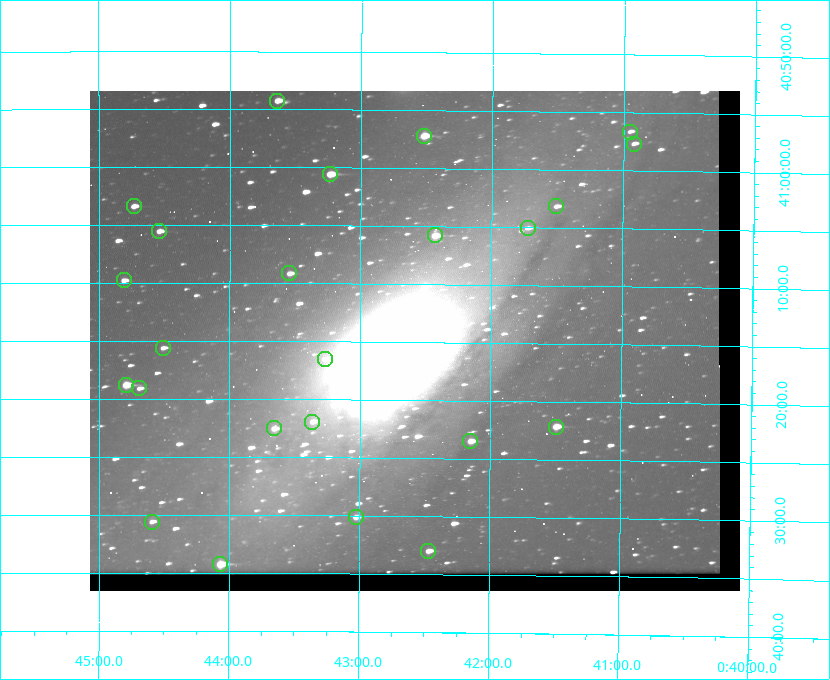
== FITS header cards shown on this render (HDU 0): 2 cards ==
NAXIS1  =                  650 / Width of table row in bytes
NAXIS2  =                  500 / Number of rows in table

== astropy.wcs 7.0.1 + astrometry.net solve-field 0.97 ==
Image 650 x 500 px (HDU 0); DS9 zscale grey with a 90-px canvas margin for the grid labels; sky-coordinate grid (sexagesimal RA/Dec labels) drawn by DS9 from the SOLVED WCS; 24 Tycho-2 reference stars matched to detected sources circled (green)
Header WCS: none
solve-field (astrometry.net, Tycho-2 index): SOLVED blind (the file carries no WCS)
Solved WCS: RA---TAN-SIP/DEC--TAN-SIP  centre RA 00:42:35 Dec +41:15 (10.65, +41.25 deg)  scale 5.18 arcsec/px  FOV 56.1' x 43.1'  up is +180 deg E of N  parity flipped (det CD > 0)
(file carries no celestial WCS; the grid is the blind solution)
Tycho-2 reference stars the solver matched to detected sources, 24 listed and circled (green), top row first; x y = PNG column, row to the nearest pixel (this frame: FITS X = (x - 90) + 1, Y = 500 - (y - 91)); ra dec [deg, ICRS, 3 dp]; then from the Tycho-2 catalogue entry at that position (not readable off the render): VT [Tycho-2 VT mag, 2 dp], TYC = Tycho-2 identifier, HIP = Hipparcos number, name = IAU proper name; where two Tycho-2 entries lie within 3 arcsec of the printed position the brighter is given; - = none
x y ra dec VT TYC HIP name
277 101 10.910 +40.904 10.39 2801-1024-1 - -
630 132 10.238 +40.944 11.79 2801-2058-1 - -
424 136 10.629 +40.954 9.37 2801-2009-1 3333 -
634 144 10.230 +40.961 11.47 2801-2047-1 - -
330 174 10.809 +41.009 9.29 2801-2078-1 - -
134 206 11.183 +41.057 10.65 2801-1540-1 - -
556 206 10.377 +41.053 11.36 2801-2079-1 - -
528 228 10.431 +41.085 11.65 2801-2062-1 - -
159 231 11.135 +41.093 10.71 2801-1503-1 - -
435 235 10.609 +41.097 10.73 2801-2063-1 - -
289 273 10.886 +41.153 10.99 2801-2037-1 - -
124 280 11.202 +41.163 10.95 2801-1544-1 - -
163 348 11.127 +41.260 11.28 2805-390-1 - -
325 359 10.818 +41.276 11.21 2805-2125-1 - -
126 385 11.198 +41.314 9.30 2805-117-1 - -
139 388 11.172 +41.318 11.25 2805-108-1 - -
312 422 10.841 +41.366 11.19 2805-2131-1 - -
556 427 10.374 +41.370 10.16 2805-213-1 - -
274 428 10.914 +41.376 10.74 2805-2142-1 - -
470 441 10.538 +41.392 10.59 2805-2135-1 - -
356 517 10.757 +41.502 11.21 2805-2136-1 - -
152 522 11.148 +41.510 11.65 2805-2178-1 - -
428 551 10.616 +41.550 10.67 2805-2192-1 - -
220 564 11.016 +41.571 9.16 2805-2199-1 3447 -